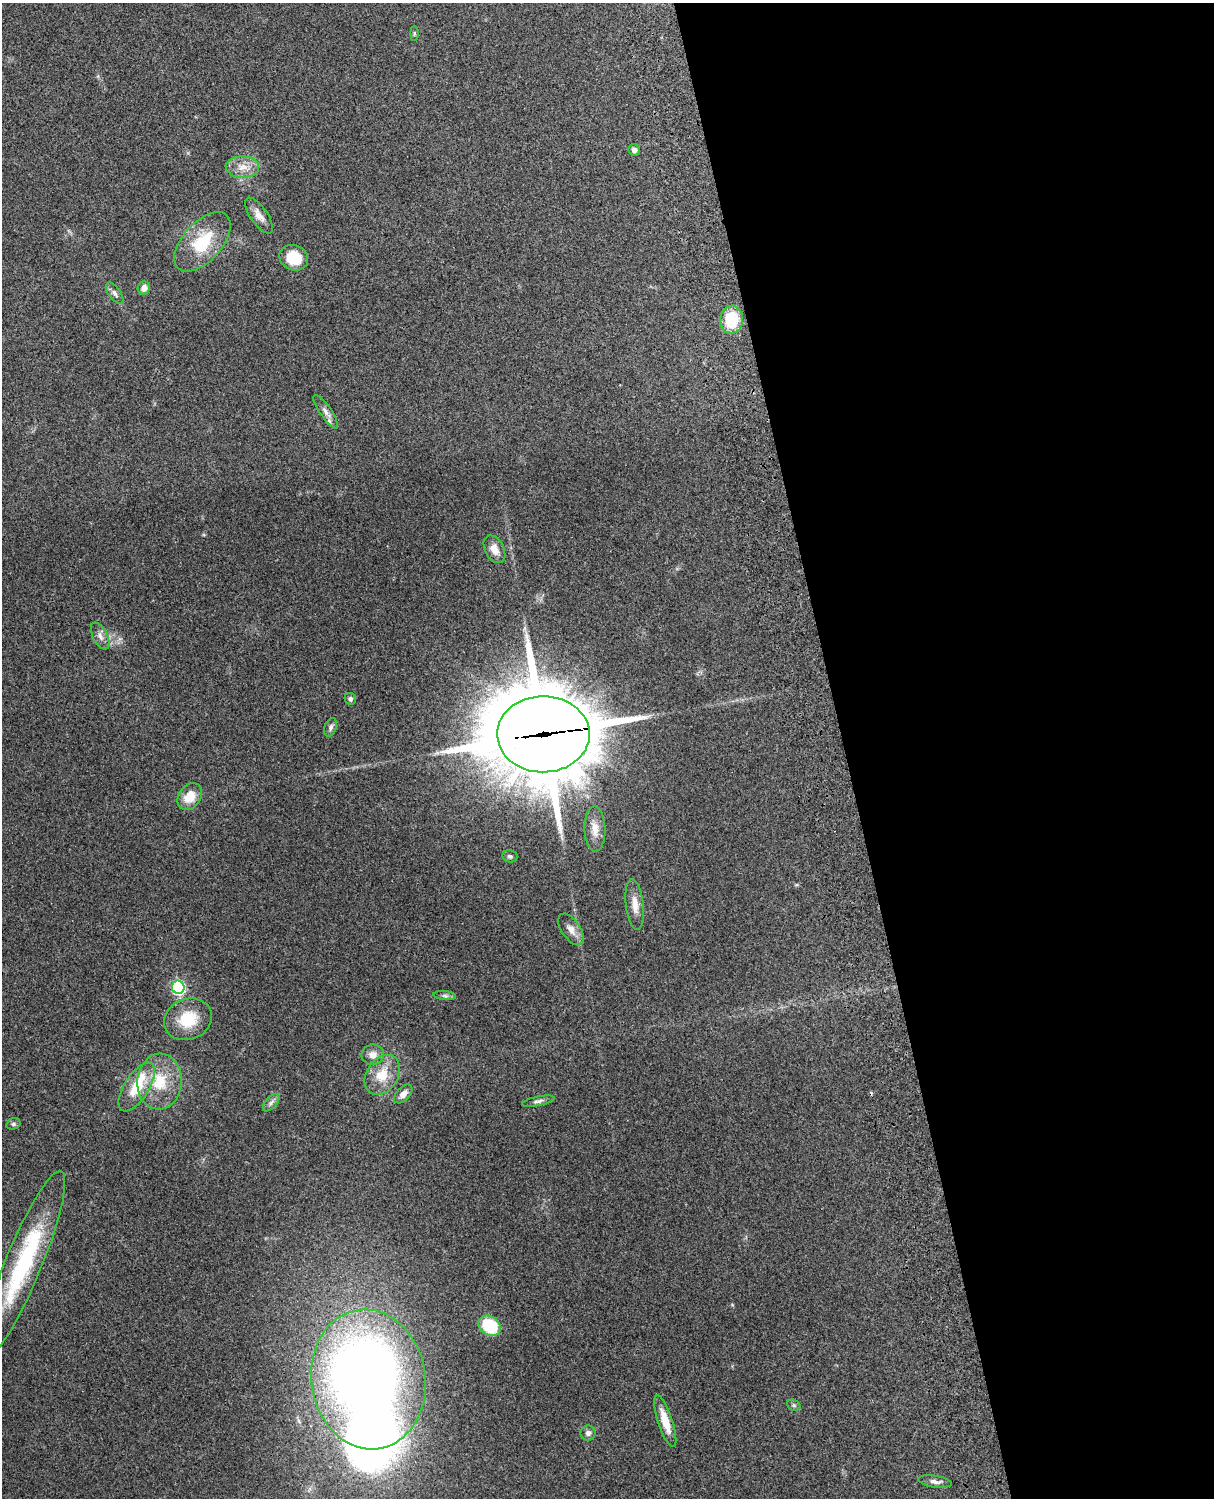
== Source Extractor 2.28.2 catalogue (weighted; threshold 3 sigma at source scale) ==
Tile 8 of 4 x 3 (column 4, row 2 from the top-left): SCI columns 3757-4968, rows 1660-3155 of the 5089 x 4927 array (HDU 1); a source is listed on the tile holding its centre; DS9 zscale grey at full resolution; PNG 1216 x 1500 px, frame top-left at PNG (2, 3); each listed source drawn as its Kron ellipse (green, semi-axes under 4 px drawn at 4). Shown black and unused: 31% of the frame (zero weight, under 3 of 4 exposures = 6% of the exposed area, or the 3 px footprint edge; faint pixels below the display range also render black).
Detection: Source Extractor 2.28.2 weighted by HDU 2 'WHT'; one run over the whole footprint, this tile lists its part. Background 0.277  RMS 0.0091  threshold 0.0411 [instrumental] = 3 sigma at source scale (4.5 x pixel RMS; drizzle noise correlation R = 1.50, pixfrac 1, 0.05/0.05 arcsec/px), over >= 5 px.
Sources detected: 41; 1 inside a brighter object's white glare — neither listed nor drawn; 2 inside a brighter listed object's ellipse — not listed separately; the other 38 listed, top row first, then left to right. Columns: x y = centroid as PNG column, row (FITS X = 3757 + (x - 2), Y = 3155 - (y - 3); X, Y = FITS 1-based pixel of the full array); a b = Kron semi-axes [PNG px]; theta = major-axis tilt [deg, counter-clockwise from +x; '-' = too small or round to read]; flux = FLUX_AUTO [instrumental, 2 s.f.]
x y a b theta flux
414 33 7 4 -90 1.2
634 150 6 5 - 3.4
242 167 17 10 0 11
259 216 21 8 -55 7.6
202 242 36 19 48 39
294 258 15 12 -23 24
144 288 7 6 - 5.7
115 293 12 6 -54 3.6
732 320 14 11 81 34
326 412 20 6 -55 5.5
494 549 15 9 -62 8.4
100 636 15 7 -63 5.1
350 699 6 5 - 2.4
331 727 9 6 70 2.7
543 734 46 38 0 11000
190 796 14 11 53 15
595 829 22 10 -88 11
510 856 7 6 - 2
635 904 25 9 -84 11
571 929 18 9 -56 7.7
178 987 7 6 - 140
445 996 11 4 -5 2.3
188 1019 25 20 22 30
373 1055 11 10 - 7
382 1075 22 15 58 23
159 1082 28 22 86 36
137 1087 28 12 58 29
403 1094 11 6 46 6.3
538 1101 16 4 12 3.1
271 1103 11 5 47 3.2
13 1124 7 5 15 1.8
23 1264 100 18 68 120
490 1326 12 9 -38 46
368 1379 70 57 -81 850
794 1405 7 5 -21 1.8
665 1421 27 7 -72 16
588 1433 7 7 - 3.2
935 1482 17 6 -8 4.3
Overlapping masked pixels (flux is a lower limit): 1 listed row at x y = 543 734
Isophote crosses this tile's border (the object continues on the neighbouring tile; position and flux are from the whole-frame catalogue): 1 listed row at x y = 23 1264